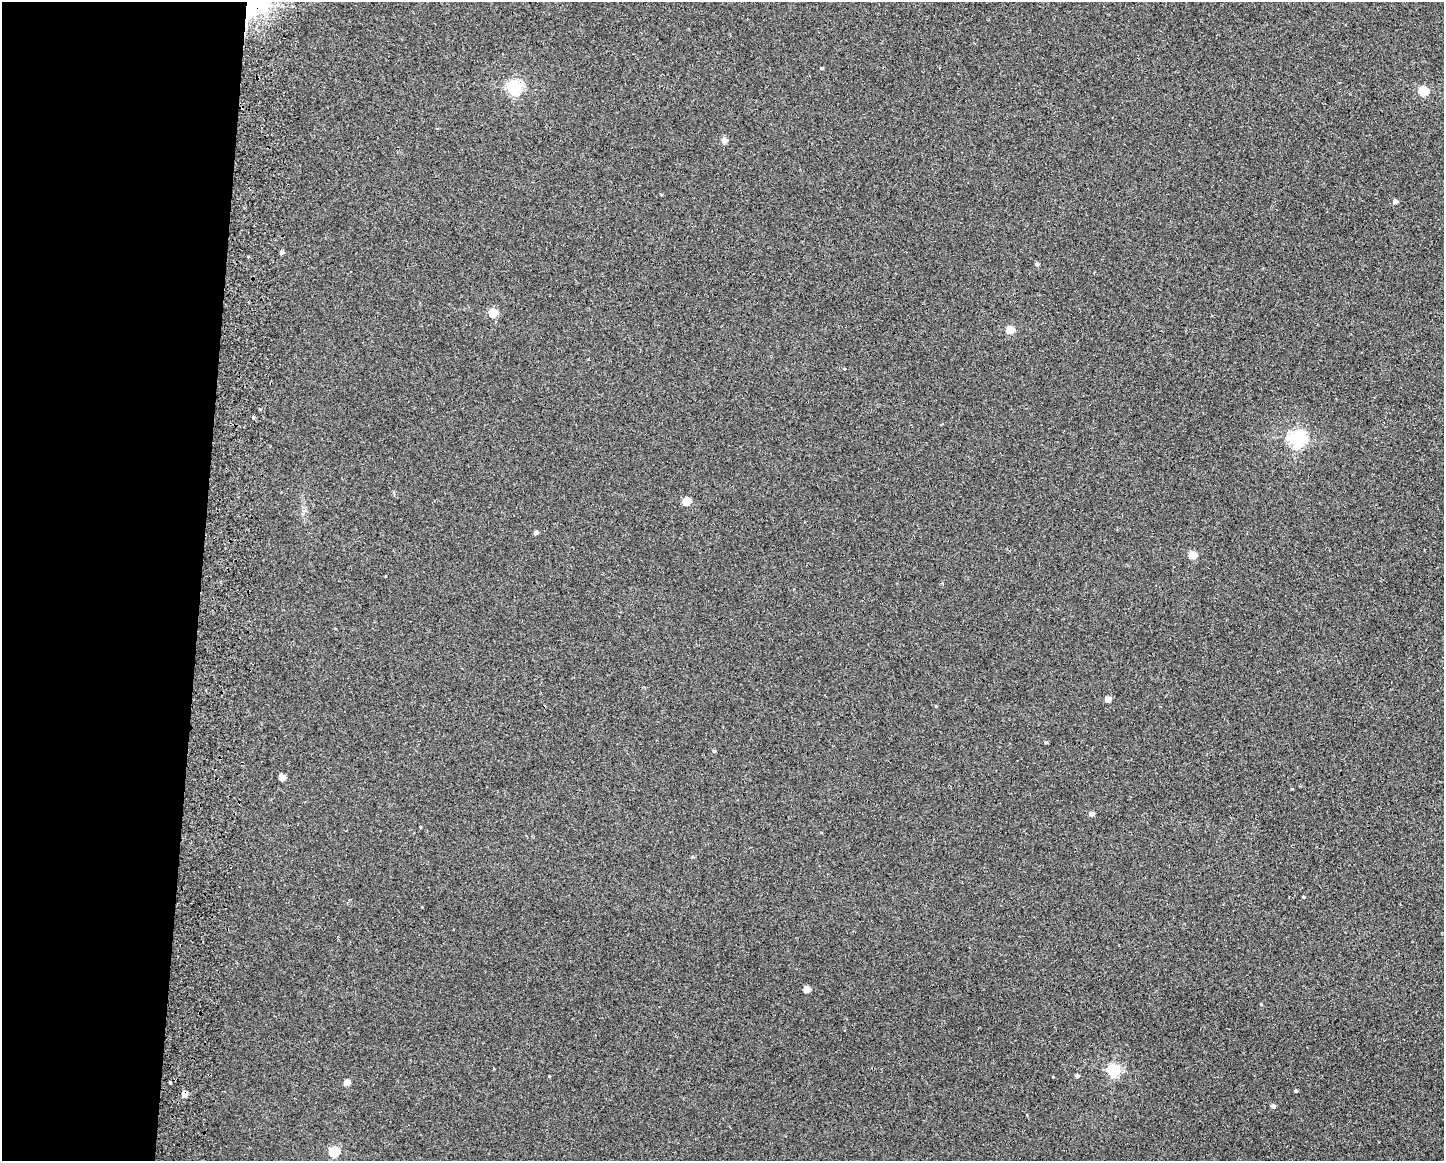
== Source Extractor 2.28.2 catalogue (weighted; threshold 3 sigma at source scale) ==
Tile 4 of 3 x 4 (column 1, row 2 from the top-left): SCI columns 167-1608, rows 2330-3488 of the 4771 x 4656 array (HDU 1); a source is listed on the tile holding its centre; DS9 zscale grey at full resolution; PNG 1446 x 1163 px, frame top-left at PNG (2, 2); no overlay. Shown black and unused: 14% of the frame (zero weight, under 2 of 3 exposures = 3% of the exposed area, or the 3 px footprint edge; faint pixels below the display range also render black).
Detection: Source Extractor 2.28.2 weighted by HDU 2 'WHT'; one run over the whole footprint, this tile lists its part. Background 0.0271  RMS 0.0067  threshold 0.03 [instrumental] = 3 sigma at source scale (4.5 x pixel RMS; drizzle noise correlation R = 1.50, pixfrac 1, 0.05/0.05 arcsec/px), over >= 5 px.
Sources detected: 32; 1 cosmic-ray / hot-pixel residue — not listed; the other 31 listed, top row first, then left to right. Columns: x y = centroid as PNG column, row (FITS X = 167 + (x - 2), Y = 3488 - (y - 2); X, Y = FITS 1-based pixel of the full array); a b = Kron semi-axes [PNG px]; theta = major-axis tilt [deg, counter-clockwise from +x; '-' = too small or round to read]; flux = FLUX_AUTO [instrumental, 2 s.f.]
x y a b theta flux
249 2 8 6 80 830
822 68 4 3 - 0.71
514 88 6 5 - 130
1423 91 5 5 - 39
724 140 5 4 - 5.5
661 194 4 3 - 0.51
1395 202 5 4 - 2.3
281 252 4 4 - 1.7
1036 264 5 4 - 1.1
493 313 5 5 - 21
1010 329 5 4 - 19
845 369 3 3 - 1.6
253 418 3 3 - 4.3
1297 439 6 6 - 210
686 501 5 5 - 16
536 532 4 4 - 2.3
1192 555 5 5 - 15
1108 699 4 4 - 7.3
1046 742 4 4 - 0.99
714 751 3 3 - 1.1
282 777 5 5 - 8.2
1091 814 5 4 - 3.2
1303 897 3 2 - 0.66
806 989 5 4 - 11
1114 1070 6 5 - 110
1077 1076 5 4 - 1.5
346 1082 4 4 - 7.2
1296 1091 4 3 - 1.1
185 1094 5 5 - 5.2
1273 1106 4 4 - 2.4
334 1152 5 5 - 50
Overlapping masked pixels (flux is a lower limit): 2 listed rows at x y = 249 2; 185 1094
Isophote crosses this tile's border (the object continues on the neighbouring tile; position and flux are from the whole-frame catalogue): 1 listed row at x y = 249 2